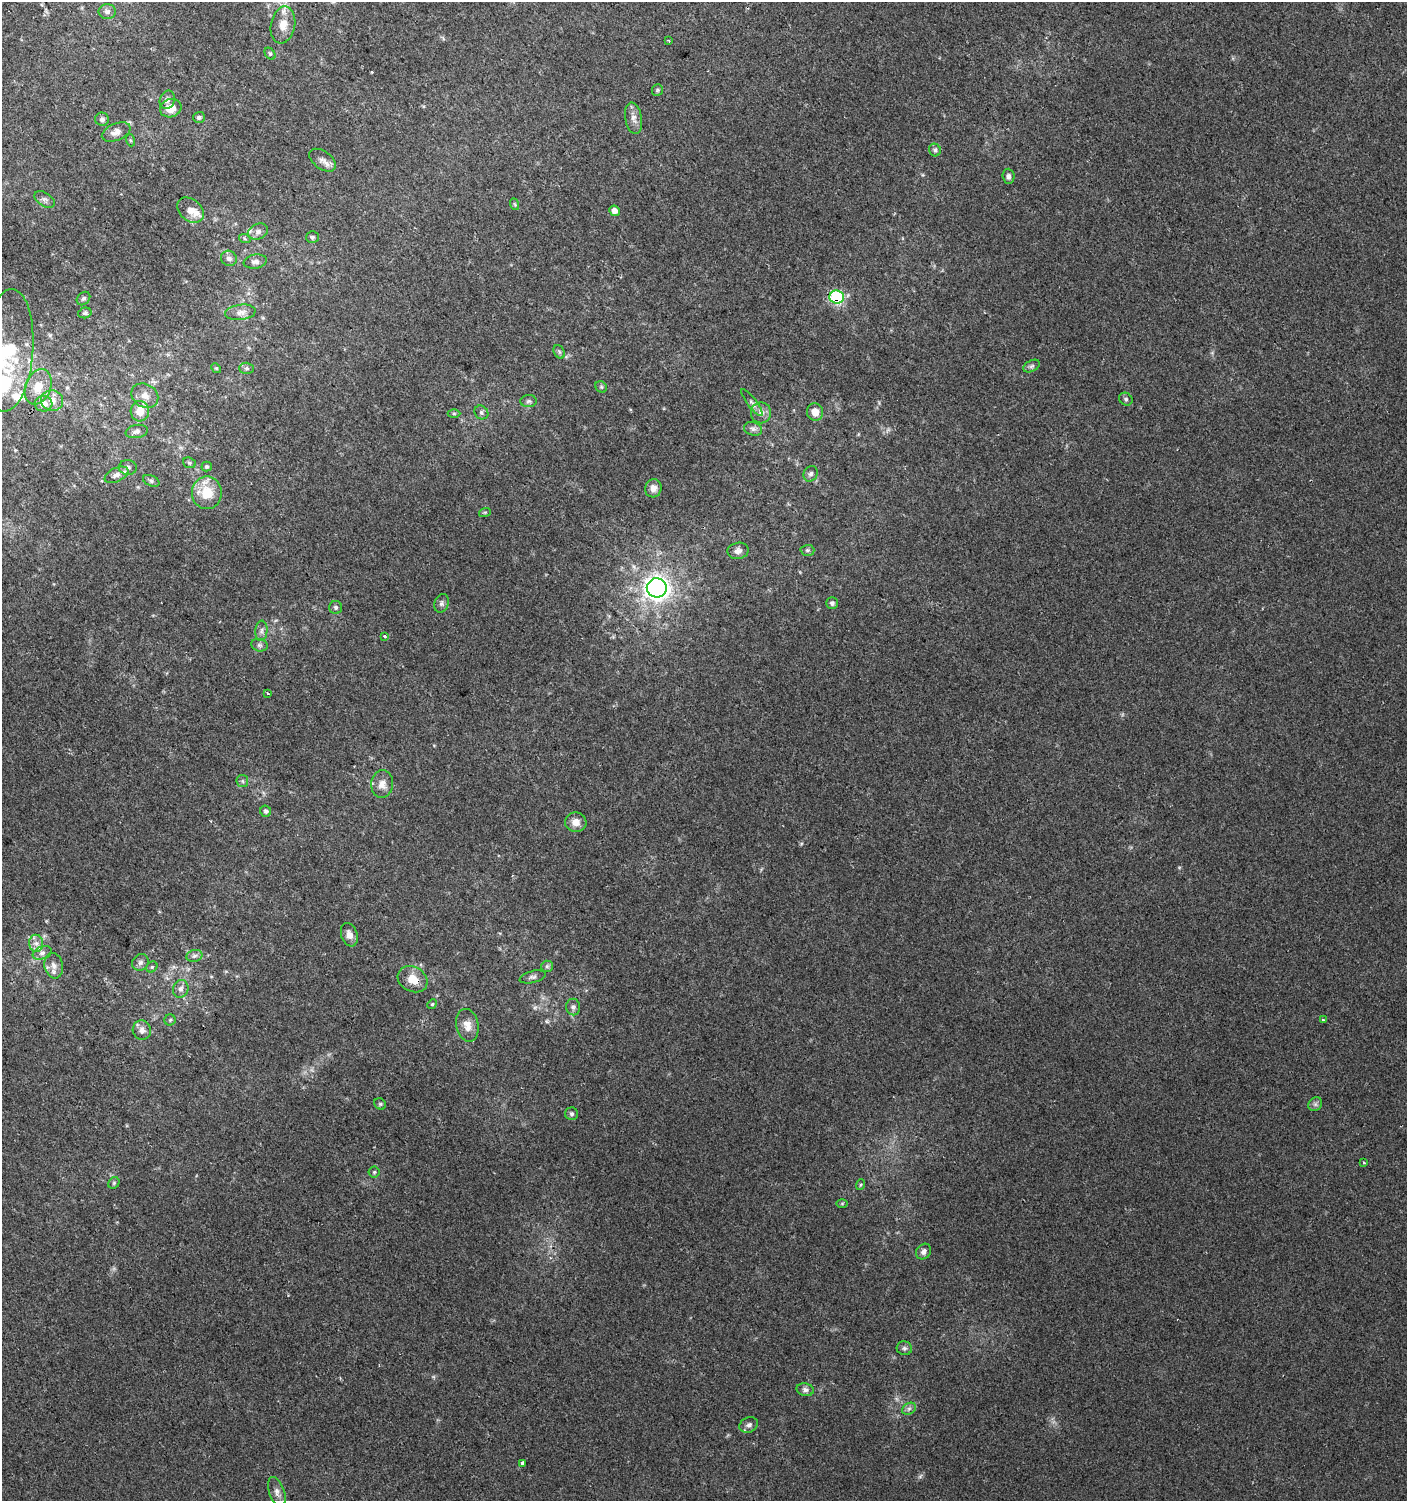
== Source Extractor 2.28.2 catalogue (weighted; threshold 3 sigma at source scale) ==
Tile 11 of 4 x 4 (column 3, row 3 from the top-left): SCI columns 3050-4454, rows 1506-3004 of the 6028 x 6010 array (HDU 1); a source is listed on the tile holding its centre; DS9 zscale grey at full resolution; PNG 1409 x 1503 px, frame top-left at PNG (2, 2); each listed source drawn as its Kron ellipse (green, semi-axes under 4 px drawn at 4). Shown black and unused: <1% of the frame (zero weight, under 2 of 3 exposures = <1% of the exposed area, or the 3 px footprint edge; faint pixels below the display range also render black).
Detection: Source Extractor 2.28.2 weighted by HDU 2 'WHT'; one run over the whole footprint, this tile lists its part. Background 0.0255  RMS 0.0047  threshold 0.0212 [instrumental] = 3 sigma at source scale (4.5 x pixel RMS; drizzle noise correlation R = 1.50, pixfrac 1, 0.0396/0.0396 arcsec/px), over >= 5 px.
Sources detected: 111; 1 too faint to see at this stretch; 1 cosmic-ray / hot-pixel residue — neither listed nor drawn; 6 inside a brighter listed object's ellipse — not listed separately; the other 103 listed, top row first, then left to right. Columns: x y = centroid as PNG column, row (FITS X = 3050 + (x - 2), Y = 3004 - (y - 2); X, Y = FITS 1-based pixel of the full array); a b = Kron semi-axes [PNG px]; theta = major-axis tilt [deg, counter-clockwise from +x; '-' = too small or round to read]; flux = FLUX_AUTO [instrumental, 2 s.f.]
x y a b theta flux
107 12 9 7 0 2.1
283 25 19 12 79 6.1
668 40 4 2 - 0.36
270 54 7 4 -53 0.8
657 90 6 5 - 0.75
167 100 9 7 68 1.9
171 108 11 9 20 5.6
199 117 6 5 - 1
633 118 16 8 -80 3.1
102 119 7 6 - 1.5
116 132 15 8 23 3.3
130 140 6 4 -71 0.61
935 150 6 6 - 1.1
323 160 15 9 -35 3
1008 176 7 6 - 1.6
45 200 11 6 -32 1.8
514 204 6 3 -69 0.59
190 210 15 10 -41 4.7
614 211 5 5 - 2.4
258 231 10 8 23 2.3
312 237 6 6 - 1
245 239 6 4 -20 0.66
229 258 8 7 - 1.9
255 262 12 7 9 2.1
837 297 7 6 - 42
83 299 7 6 - 1.1
240 312 15 7 7 3.2
85 313 7 5 14 0.89
8 350 61 25 86 42
559 352 7 5 -60 0.87
1032 366 9 5 27 1.2
216 368 5 4 - 0.52
247 368 7 5 -1 1
38 387 18 12 68 8.3
601 387 6 5 - 0.8
145 396 14 11 -32 4.1
1126 399 7 6 - 0.98
52 401 11 10 - 4.5
529 401 8 6 1 1.3
752 402 16 4 -52 1.6
44 404 9 8 - 4.7
140 411 10 9 - 6.6
481 412 7 6 - 1.1
815 412 9 8 - 4.6
761 413 10 10 - 3
454 414 6 4 0 0.64
753 429 9 6 -15 1.6
137 431 11 6 11 1.8
189 463 6 5 - 0.84
128 467 9 7 -4 1.5
207 467 5 5 - 0.76
811 474 8 6 60 1.6
116 475 13 7 25 2.4
151 481 8 5 -22 1
653 488 9 8 - 3
207 493 16 15 - 11
485 512 6 4 18 0.59
807 550 7 5 1 0.93
738 551 10 8 9 2.5
657 588 10 9 - 270
441 603 9 7 70 1.5
832 603 6 6 - 1.2
336 607 6 6 - 1.1
261 631 10 6 85 1.7
384 636 3 3 - 2.2
259 645 8 6 -15 1.3
268 693 3 3 - 1.5
242 781 6 5 - 1
382 784 14 11 85 4.3
266 811 6 5 - 1.2
576 822 10 10 - 4
349 935 12 8 -71 3.1
36 943 8 7 - 2.5
42 953 10 6 22 2.1
194 956 8 6 16 1.4
140 962 9 7 45 1.8
54 966 13 9 -78 3.2
547 966 6 5 - 0.89
152 967 6 5 - 0.84
533 977 13 6 14 1.6
413 979 15 12 -29 7
181 989 9 7 73 2.1
432 1004 5 4 - 0.59
573 1007 8 7 - 1.5
170 1020 5 5 - 0.79
1323 1020 3 3 - 1.6
467 1025 16 11 -78 4.7
142 1030 10 9 - 2.8
380 1104 6 5 - 0.77
1315 1104 7 6 - 1.3
572 1114 6 6 - 1.1
1364 1162 3 3 - 2
374 1172 5 5 - 0.78
114 1183 6 5 - 0.69
860 1185 5 3 - 0.51
842 1203 6 4 1 0.54
924 1252 8 7 - 1.8
904 1348 7 6 - 1.3
805 1390 8 6 -12 1.8
909 1409 7 5 30 1.3
749 1425 10 7 24 1.9
522 1463 4 3 - 5.3
277 1492 16 7 -71 2.8
Overlapping masked pixels (flux is a lower limit): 2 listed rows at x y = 837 297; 413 979
Isophote crosses this tile's border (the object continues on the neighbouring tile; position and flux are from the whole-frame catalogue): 1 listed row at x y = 8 350